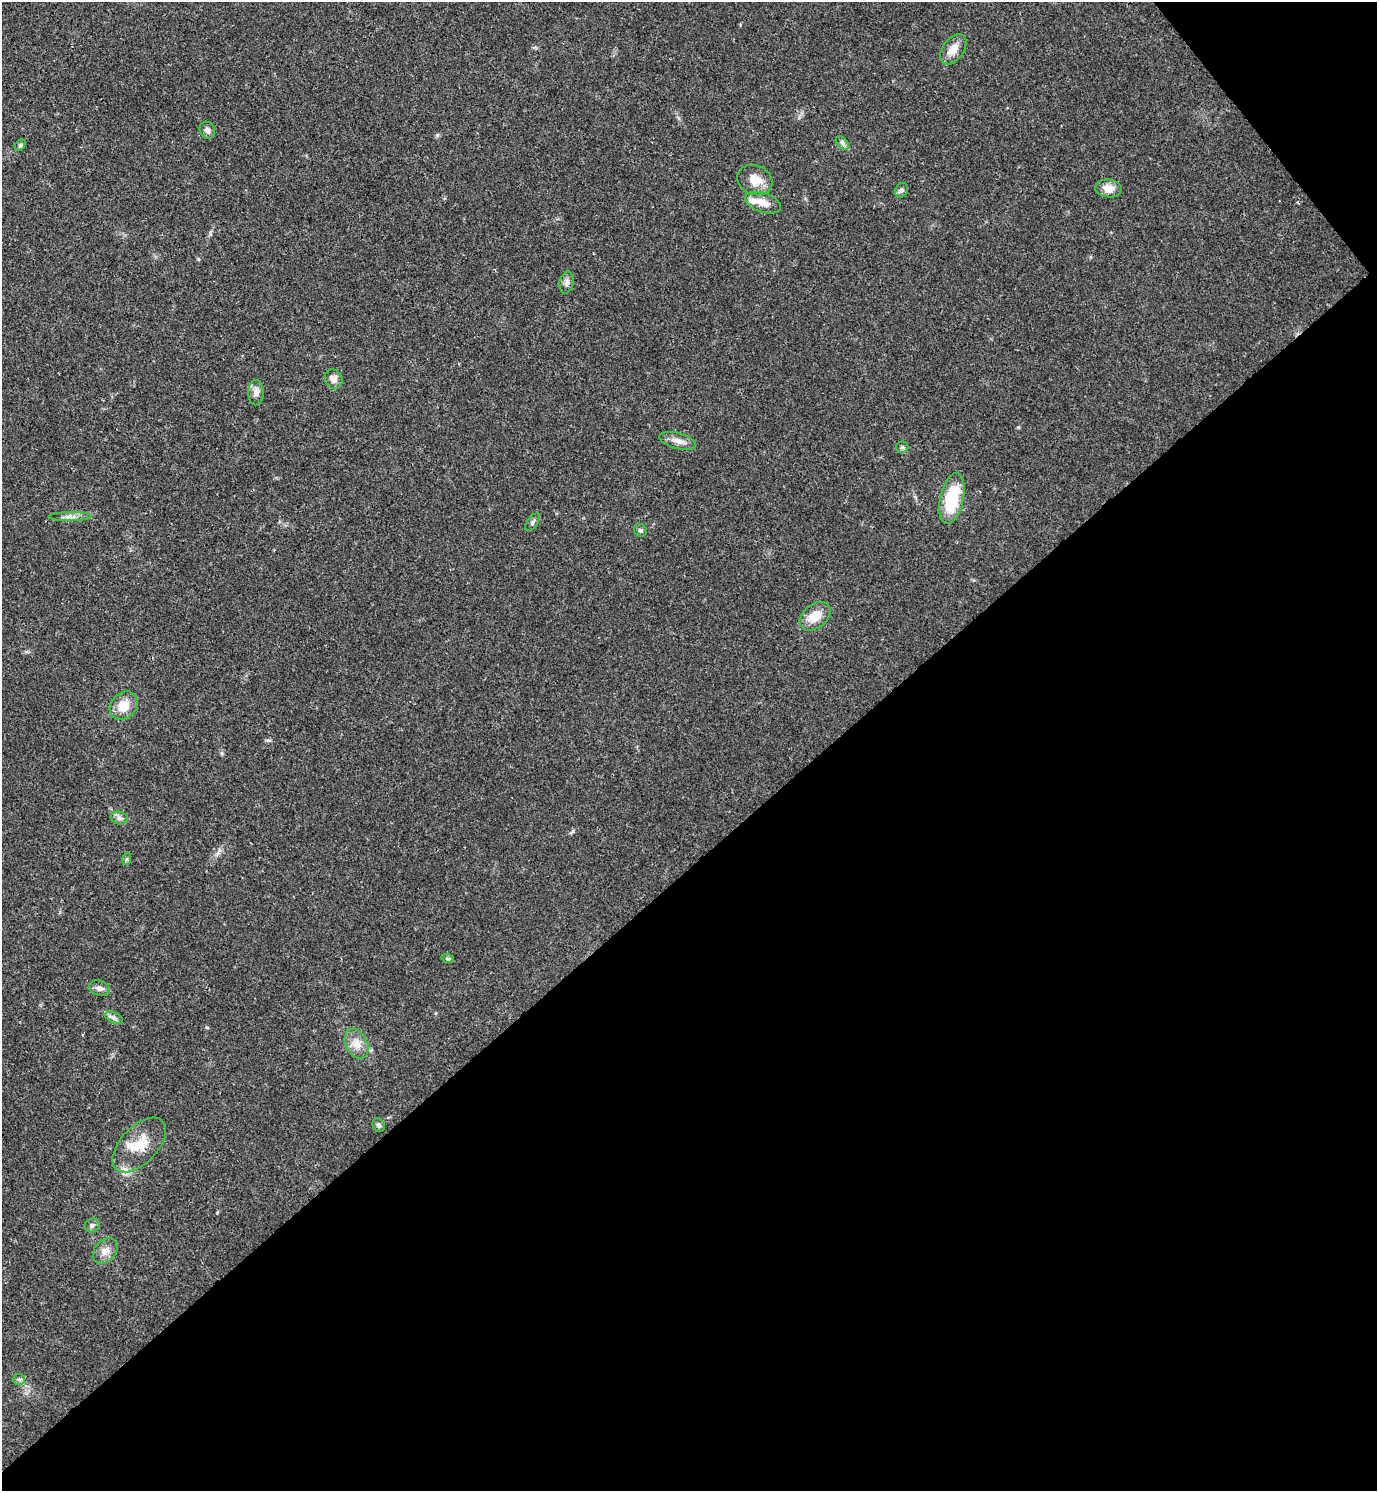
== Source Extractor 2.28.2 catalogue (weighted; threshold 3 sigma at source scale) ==
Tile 12 of 4 x 4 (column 4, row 3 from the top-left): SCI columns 4426-5800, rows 1491-2979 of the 5958 x 5961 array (HDU 1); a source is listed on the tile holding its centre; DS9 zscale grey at full resolution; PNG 1379 x 1493 px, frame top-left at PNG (2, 2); each listed source drawn as its Kron ellipse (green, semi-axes under 4 px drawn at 4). Shown black and unused: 43% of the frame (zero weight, under 3 of 4 exposures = <1% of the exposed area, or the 3 px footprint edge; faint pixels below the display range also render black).
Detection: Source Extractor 2.28.2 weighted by HDU 2 'WHT'; one run over the whole footprint, this tile lists its part. Background 0.0204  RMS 0.0022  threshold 0.00997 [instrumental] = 3 sigma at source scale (4.5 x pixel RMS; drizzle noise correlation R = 1.50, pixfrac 1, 0.05/0.05 arcsec/px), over >= 5 px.
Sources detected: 32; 2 inside a brighter listed object's ellipse — not listed separately; the other 30 listed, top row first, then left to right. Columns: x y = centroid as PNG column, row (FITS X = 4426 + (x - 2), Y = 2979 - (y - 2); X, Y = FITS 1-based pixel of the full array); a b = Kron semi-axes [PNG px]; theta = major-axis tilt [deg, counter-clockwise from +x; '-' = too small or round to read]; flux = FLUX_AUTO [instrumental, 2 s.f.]
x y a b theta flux
953 49 17 10 54 2.7
207 130 9 7 -62 0.78
842 143 8 5 -46 0.67
20 145 6 4 45 0.39
755 180 18 14 -24 3.2
1109 188 13 9 -5 2.5
901 190 8 6 60 0.55
763 203 18 9 -19 2.4
567 283 11 7 81 0.96
334 379 10 8 -58 1.5
256 393 12 8 89 1.2
678 441 19 8 -15 1.7
902 447 6 6 - 0.42
952 498 26 11 78 11
70 517 21 4 1 1.2
533 522 10 5 55 0.58
640 530 7 6 - 0.46
815 616 17 12 38 3.6
124 706 15 12 46 3.8
119 818 9 6 -17 0.78
126 859 6 4 71 0.32
448 959 6 4 -18 0.31
99 988 11 7 -16 0.96
114 1018 10 5 -24 0.66
357 1044 16 10 -63 2.3
379 1125 7 6 - 0.55
139 1145 33 18 46 6.4
92 1225 7 7 - 0.62
105 1251 14 10 48 1.8
19 1379 6 5 - 0.46
Unlisted compact peaks at least as high as the median listed source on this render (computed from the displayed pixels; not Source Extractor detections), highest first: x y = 437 135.